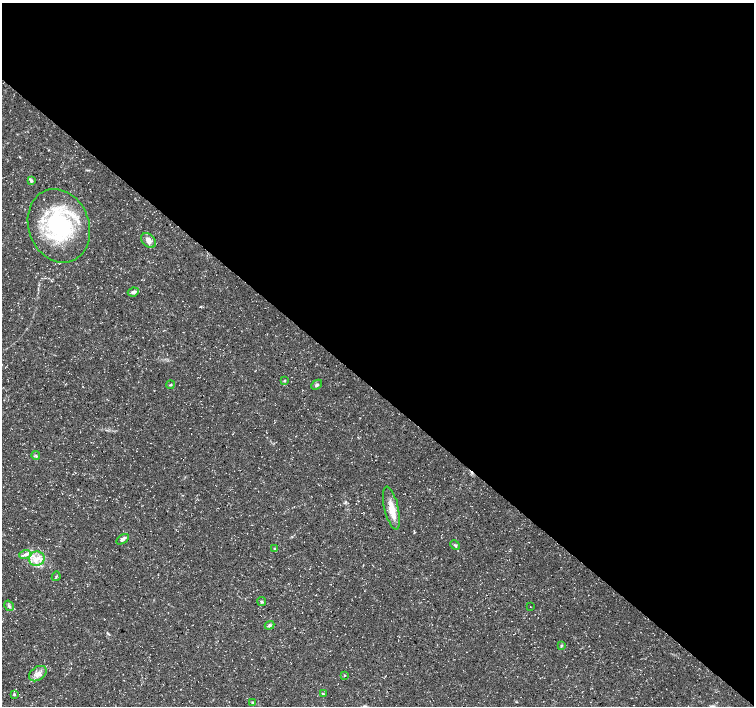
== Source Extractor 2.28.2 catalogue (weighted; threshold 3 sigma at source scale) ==
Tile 3 of 4 x 4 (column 3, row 1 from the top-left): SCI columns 3012-4514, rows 4456-5862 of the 6016 x 6028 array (HDU 1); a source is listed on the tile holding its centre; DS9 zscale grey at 2 x 2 block average (1 PNG px = mean of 2 x 2 image px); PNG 756 x 708 px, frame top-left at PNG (2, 3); each listed source drawn as its Kron ellipse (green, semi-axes under 4 px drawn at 4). Shown black and unused: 55% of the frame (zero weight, under 3 of 5 exposures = <1% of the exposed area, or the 3 px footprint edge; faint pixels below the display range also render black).
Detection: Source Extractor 2.28.2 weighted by HDU 2 'WHT'; one run over the whole footprint, this tile lists its part. Background 0.0309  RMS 0.0024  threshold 0.0109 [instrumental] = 3 sigma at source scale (4.5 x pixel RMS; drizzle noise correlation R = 1.50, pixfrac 1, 0.0396/0.0396 arcsec/px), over >= 5 px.
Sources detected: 26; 1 inside a brighter listed object's ellipse — not listed separately; the other 25 listed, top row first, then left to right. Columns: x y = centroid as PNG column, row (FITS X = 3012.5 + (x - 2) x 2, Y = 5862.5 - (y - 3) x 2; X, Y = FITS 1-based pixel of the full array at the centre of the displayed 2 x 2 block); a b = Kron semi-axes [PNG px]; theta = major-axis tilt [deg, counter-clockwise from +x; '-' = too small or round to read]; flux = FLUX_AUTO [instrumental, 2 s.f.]
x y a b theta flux
31 181 4 4 - 0.89
59 226 38 30 -69 64
149 240 9 6 -44 3.1
133 292 5 4 - 1.6
285 381 4 3 - 0.57
170 385 4 2 - 0.33
317 385 6 4 40 1
36 456 4 3 - 0.66
391 508 22 7 -77 8.1
123 539 7 4 33 1.5
455 545 5 3 - 0.89
275 549 4 4 - 0.84
25 554 6 3 15 1.6
37 559 8 7 - 4.7
56 576 5 2 - 0.54
262 601 4 3 - 0.78
9 606 5 3 - 1.2
530 607 2 2 - 0.2
270 625 5 4 - 1.1
561 646 4 3 - 0.61
38 674 10 6 33 3.4
344 675 3 2 - 0.38
323 694 4 3 - 0.69
14 695 3 3 - 0.51
252 702 3 3 - 0.44
Diffuse or blended objects may show on this block-average render without a row.